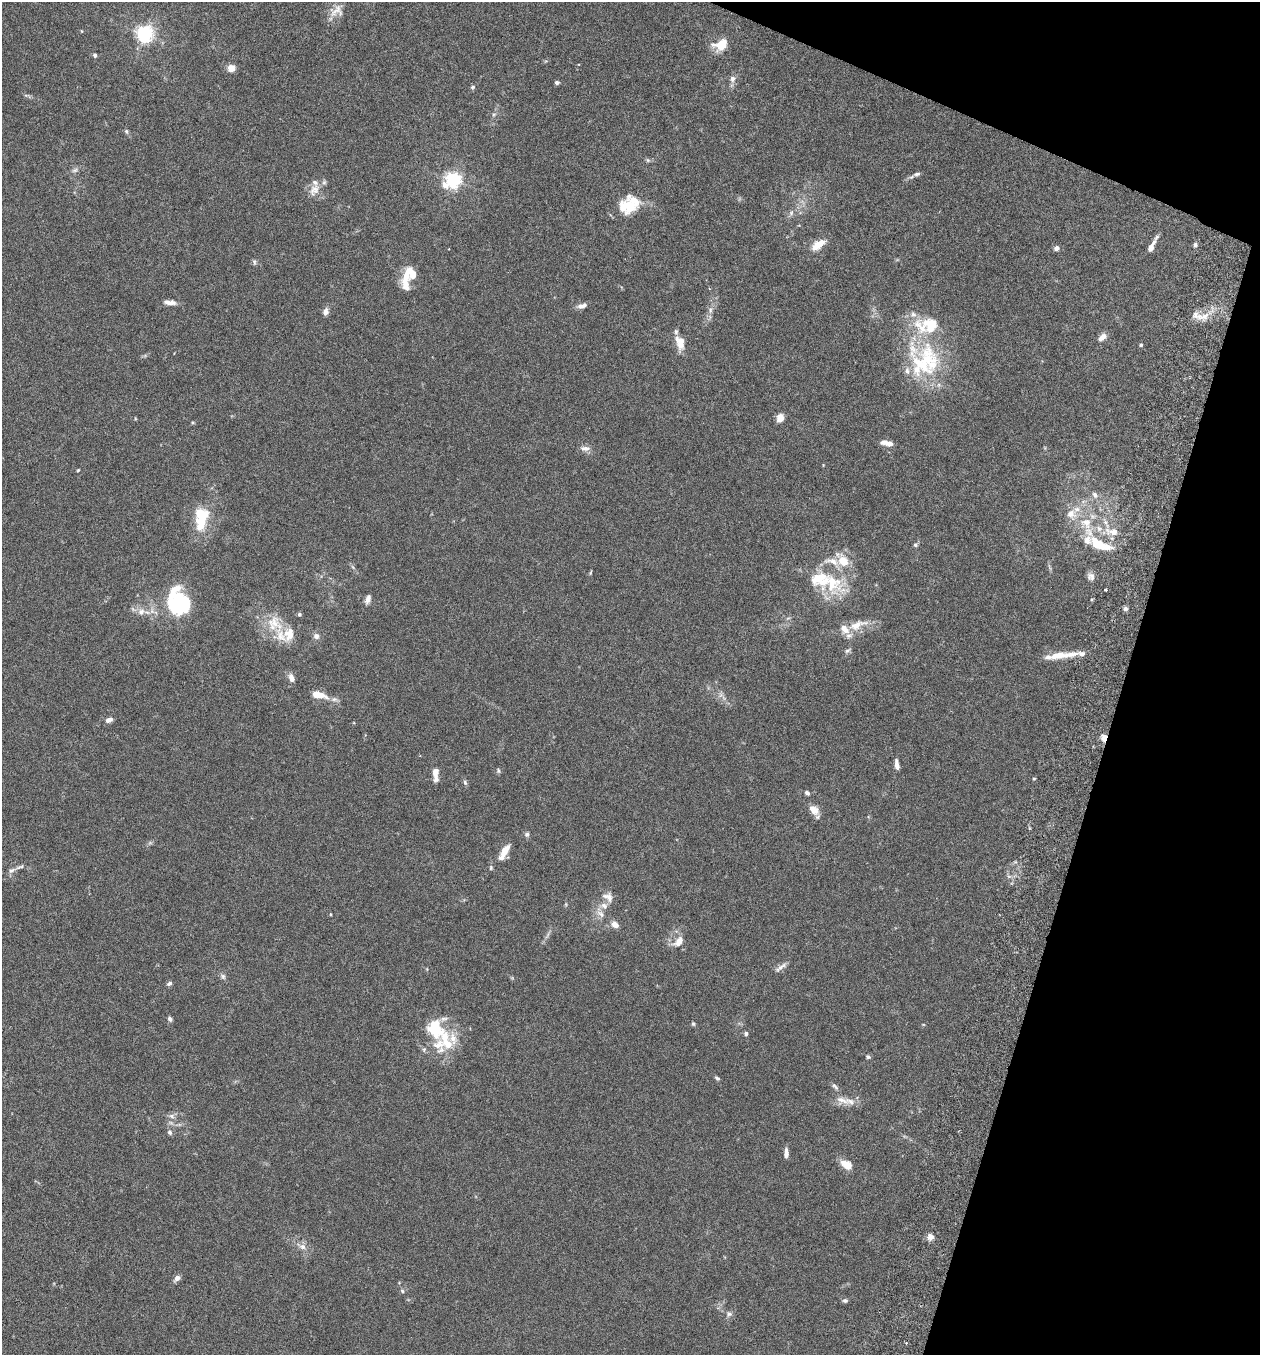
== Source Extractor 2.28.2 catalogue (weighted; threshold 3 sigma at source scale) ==
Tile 8 of 4 x 4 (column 4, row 2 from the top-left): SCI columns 3967-5224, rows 2737-4089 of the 5545 x 5467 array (HDU 1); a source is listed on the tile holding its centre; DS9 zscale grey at full resolution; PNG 1262 x 1357 px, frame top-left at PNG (2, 2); no overlay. Shown black and unused: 15% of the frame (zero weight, under 3 of 6 exposures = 3% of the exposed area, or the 3 px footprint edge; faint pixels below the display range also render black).
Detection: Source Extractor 2.28.2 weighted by HDU 2 'WHT'; one run over the whole footprint, this tile lists its part. Background 0.0188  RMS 0.002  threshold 0.00818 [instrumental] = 3 sigma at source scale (4.09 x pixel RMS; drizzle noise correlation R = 1.36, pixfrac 0.8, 0.05/0.05 arcsec/px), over >= 5 px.
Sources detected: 143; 2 inside a brighter object's white glare — not listed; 35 inside a brighter listed object's ellipse — not listed separately; the other 106 listed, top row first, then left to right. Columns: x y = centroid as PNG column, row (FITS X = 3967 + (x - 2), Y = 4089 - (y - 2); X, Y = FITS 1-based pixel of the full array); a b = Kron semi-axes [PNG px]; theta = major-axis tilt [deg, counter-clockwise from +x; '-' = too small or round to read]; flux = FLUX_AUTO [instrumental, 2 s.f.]
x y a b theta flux
336 11 21 17 32 2.2
82 31 5 3 - 0.15
145 34 6 6 - 56
721 45 14 10 23 3.8
95 55 5 4 - 0.38
231 68 7 7 - 1.7
733 79 8 7 - 0.79
557 82 5 4 - 0.41
473 87 7 4 27 0.3
494 114 6 4 18 0.27
126 131 7 5 -63 0.33
648 160 6 5 - 0.29
75 170 11 6 32 0.58
917 174 10 5 10 0.54
453 180 6 6 - 56
445 185 8 6 -48 1.4
314 190 21 13 59 2
629 206 22 17 -56 4.2
791 213 9 6 75 0.53
818 245 17 8 36 2.7
1195 245 5 5 - 0.54
1151 246 18 6 64 1.3
1057 248 5 4 - 1.1
254 262 9 4 -79 0.33
406 275 23 8 76 2.7
170 302 15 6 -5 1.1
582 306 12 6 17 0.85
710 310 10 6 88 0.72
325 312 7 6 - 1
913 315 9 8 - 0.95
1203 316 22 9 7 2.4
1102 337 10 6 39 1.3
680 342 18 10 -80 2.6
1141 345 4 4 - 0.26
924 363 51 39 62 18
780 418 8 7 - 1.6
193 422 5 3 - 0.2
887 443 14 6 -11 1.4
585 448 14 7 0 0.92
78 470 4 3 - 0.18
1095 495 10 7 -57 0.81
202 515 30 19 81 6.3
1086 523 19 15 -33 4.2
1112 532 23 10 -11 2.7
1098 544 23 11 -25 5.1
915 545 6 5 - 0.35
353 567 8 3 -45 0.33
590 573 7 3 71 0.19
1091 577 10 9 - 0.83
832 584 40 26 -36 9.6
1105 589 3 3 - 0.23
172 592 24 12 53 3.5
368 599 10 6 73 0.91
185 606 25 13 87 6
1125 609 7 6 - 0.43
152 611 9 6 -78 0.88
141 612 10 8 44 1.2
299 614 5 4 - 0.37
274 623 23 18 -40 4.4
857 625 30 11 19 3.5
316 636 8 7 - 0.74
848 651 9 5 35 0.45
1059 655 27 9 7 3
291 678 10 6 -71 1.1
319 695 17 7 -13 2.9
721 695 7 6 - 0.56
109 720 8 5 22 0.91
1104 738 9 7 88 1.4
897 764 12 5 -81 0.91
498 770 7 5 -75 0.32
435 773 14 5 -87 2.1
1034 779 4 3 - 0.19
465 782 7 5 -72 0.38
807 793 6 5 - 0.46
814 810 16 9 -43 1.6
527 834 7 6 - 0.45
505 851 16 7 57 2.1
491 868 6 5 - 0.27
11 870 10 7 21 0.65
608 897 14 10 -31 1.4
566 904 6 4 73 0.19
601 914 13 7 -41 1.1
615 924 10 8 -33 1.1
679 941 16 10 46 1.8
781 967 19 5 38 0.87
223 976 8 7 - 0.52
169 983 7 5 26 0.47
170 1019 6 5 - 0.53
693 1024 5 4 - 0.26
435 1029 28 19 -68 7.2
746 1033 4 4 - 0.49
424 1050 6 5 - 0.34
868 1057 6 4 -25 0.33
717 1078 6 4 -28 0.33
835 1086 12 5 -48 0.49
842 1100 22 8 -21 1.6
172 1116 9 6 -17 0.66
170 1132 7 6 - 0.48
786 1153 10 5 90 1
847 1165 11 7 -31 2.8
930 1237 8 8 - 0.93
302 1246 14 7 -29 1.2
177 1278 8 6 46 0.85
402 1291 6 5 - 0.37
845 1300 6 5 - 0.41
729 1314 9 7 12 0.62
Overlapping masked pixels (flux is a lower limit): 1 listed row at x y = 1104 738